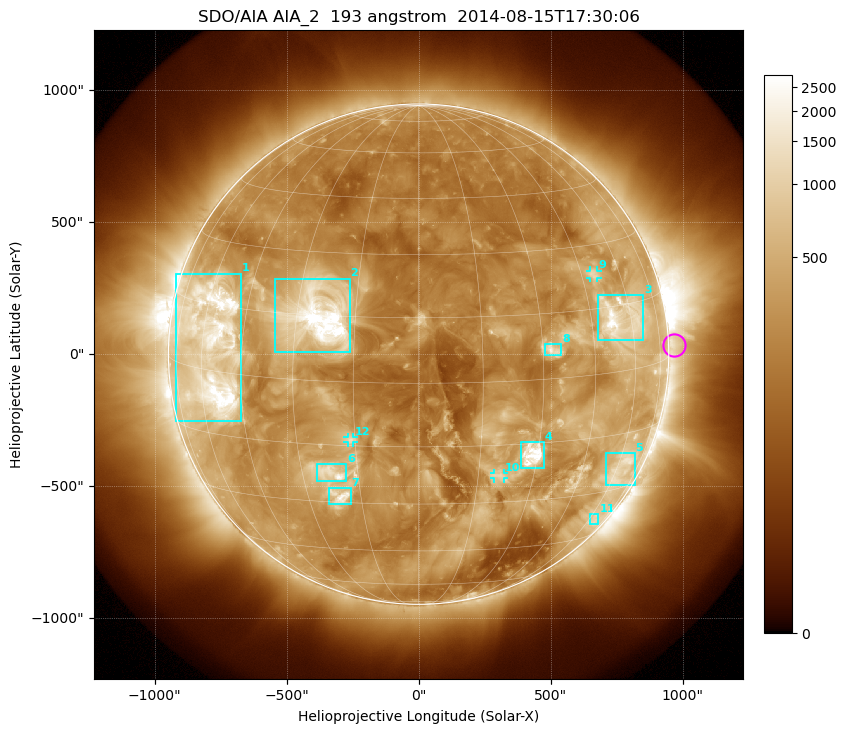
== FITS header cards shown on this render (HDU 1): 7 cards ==
TELESCOP= 'SDO/AIA'
INSTRUME= 'AIA_2'
WAVELNTH=                  193
WAVEUNIT= 'angstrom'
DATE-OBS= '2014-08-15T17:30:06.84'
CTYPE1  = 'HPLN-TAN'
CTYPE2  = 'HPLT-TAN'

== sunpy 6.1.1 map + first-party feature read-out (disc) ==
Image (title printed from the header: SDO/AIA AIA_2  193 angstrom  2014-08-15T17:30:06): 1024 x 1024 px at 2.4 arcsec/px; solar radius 948 arcsec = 395 px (full disc in frame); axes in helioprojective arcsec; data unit not stated in the header (colour bar unlabelled)
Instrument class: DISC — disc imager (sunpy class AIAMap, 193 A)
Bright regions (active regions / flare kernels): reference = the median radial profile (limb darkening/brightening removed); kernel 9 px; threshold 5 sigma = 678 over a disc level ~263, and >= 1.15x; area >= 12 px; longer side >= 9 px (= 22 arcsec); searched inside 0.97 R_sun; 12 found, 12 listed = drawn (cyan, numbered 1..; 3 of them under ~33 arcsec drawn as corner ticks so the feature stays visible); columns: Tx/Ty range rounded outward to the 5 arcsec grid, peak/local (2 s.f.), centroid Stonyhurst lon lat
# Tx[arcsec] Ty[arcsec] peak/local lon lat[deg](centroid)
1 -920..-670 -255..305 14 -56 +5
2 -545..-260 10..285 17 -24 +15
3 680..855 50..225 11 +56 +12
4 385..475 -430..-330 15 +28 -18
5 710..820 -500..-375 4.5 +62 -24
6 -385..-270 -480..-415 7.1 -22 -22
7 -340..-255 -570..-505 7.5 -21 -28
8 480..540 -5..40 5.6 +33 +7
9 650..680 285..320 4.2 +49 +23
10 285..325 -470..-450 3.7 +20 -23
11 645..685 -645..-605 3.2 +64 -39
12 -270..-245 -335..-315 4 -16 -14
Off-limb structures (1.02-1.3 R_sun): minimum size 162 px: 2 found; the strongest spans PA ~225..300 deg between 1.02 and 1.3 R_sun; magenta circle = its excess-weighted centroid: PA ~270 deg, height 1.02 R_sun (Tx ~970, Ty ~35 arcsec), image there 2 x the reference